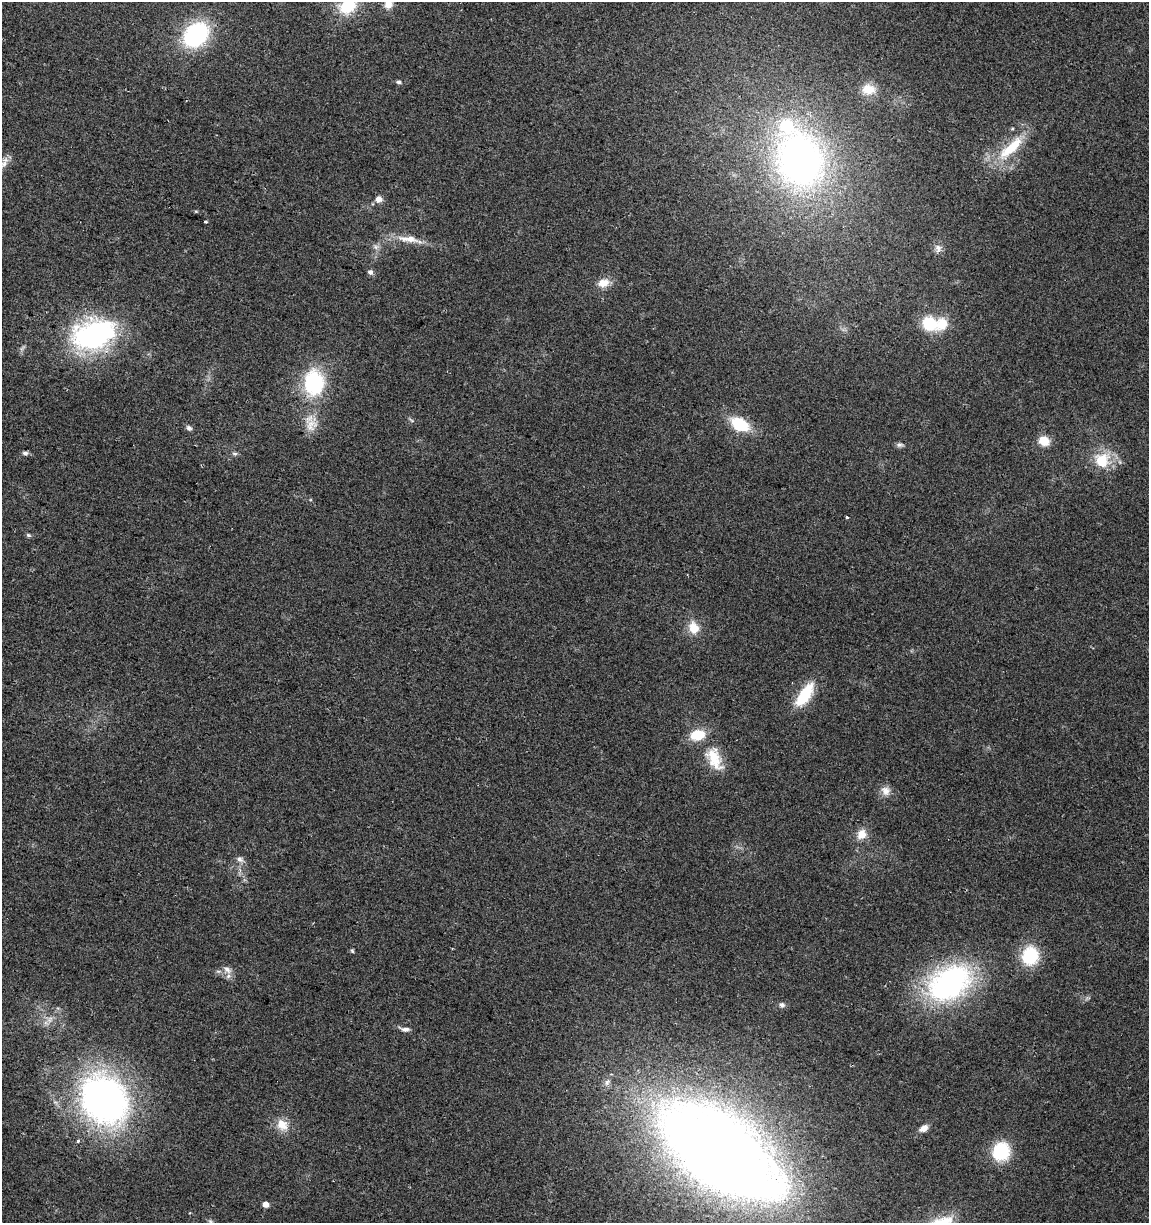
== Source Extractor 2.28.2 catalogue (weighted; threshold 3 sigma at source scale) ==
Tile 11 of 4 x 4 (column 3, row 3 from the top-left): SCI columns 2611-3757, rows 1227-2447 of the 5161 x 4904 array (HDU 1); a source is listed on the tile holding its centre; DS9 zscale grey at full resolution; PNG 1151 x 1225 px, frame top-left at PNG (2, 2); no overlay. Shown black and unused: <1% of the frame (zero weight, under 2 of 3 exposures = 2% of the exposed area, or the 3 px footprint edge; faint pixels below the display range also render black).
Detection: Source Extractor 2.28.2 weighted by HDU 2 'WHT'; one run over the whole footprint, this tile lists its part. Background 0.11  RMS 0.01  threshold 0.047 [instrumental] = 3 sigma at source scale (4.5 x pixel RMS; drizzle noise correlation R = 1.50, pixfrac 1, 0.0396/0.0396 arcsec/px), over >= 5 px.
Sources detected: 49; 3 inside a brighter listed object's ellipse — not listed separately; the other 46 listed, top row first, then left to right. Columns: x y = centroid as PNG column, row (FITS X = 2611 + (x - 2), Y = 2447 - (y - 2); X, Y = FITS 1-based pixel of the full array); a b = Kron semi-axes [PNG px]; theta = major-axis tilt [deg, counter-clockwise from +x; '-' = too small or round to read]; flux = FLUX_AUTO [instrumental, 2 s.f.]
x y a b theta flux
388 4 11 10 - 8.6
348 6 20 16 32 38
196 35 25 19 45 110
399 82 6 4 -14 2.3
868 89 16 12 -5 16
1011 148 39 12 43 38
800 160 57 46 -72 420
4 164 8 6 22 4.2
379 199 7 7 - 6.2
205 222 3 3 - 5.1
409 239 37 9 -9 17
938 248 11 8 -90 5.3
370 272 7 6 - 3.3
603 283 15 10 15 11
929 323 14 12 -30 40
93 335 49 32 16 180
314 383 28 21 90 77
740 424 19 12 -29 41
311 425 20 14 73 14
189 428 8 6 -39 2.7
1044 441 9 8 - 18
899 445 10 6 -2 2.7
25 453 7 5 -16 2.5
235 453 8 4 -8 1.8
1102 460 20 20 - 29
847 517 3 3 - 6
28 535 7 5 -26 1.8
694 628 15 11 -71 16
804 695 27 11 57 43
714 759 36 17 -70 29
886 791 13 11 -55 7.7
861 834 14 11 59 11
240 859 9 7 -41 4.1
352 951 6 4 -67 1.3
1030 956 19 16 79 48
227 970 13 8 -45 6.4
949 983 42 28 32 230
782 1005 8 6 10 3
405 1029 12 5 -9 4.1
104 1100 45 38 -53 420
282 1125 17 14 -49 14
924 1128 10 7 32 6.6
78 1140 4 3 - 3.7
1001 1151 18 16 69 47
721 1152 114 56 -36 1600
265 1204 5 4 - 8.6
Isophote crosses this tile's border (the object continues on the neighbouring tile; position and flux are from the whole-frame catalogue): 2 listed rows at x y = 388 4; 348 6